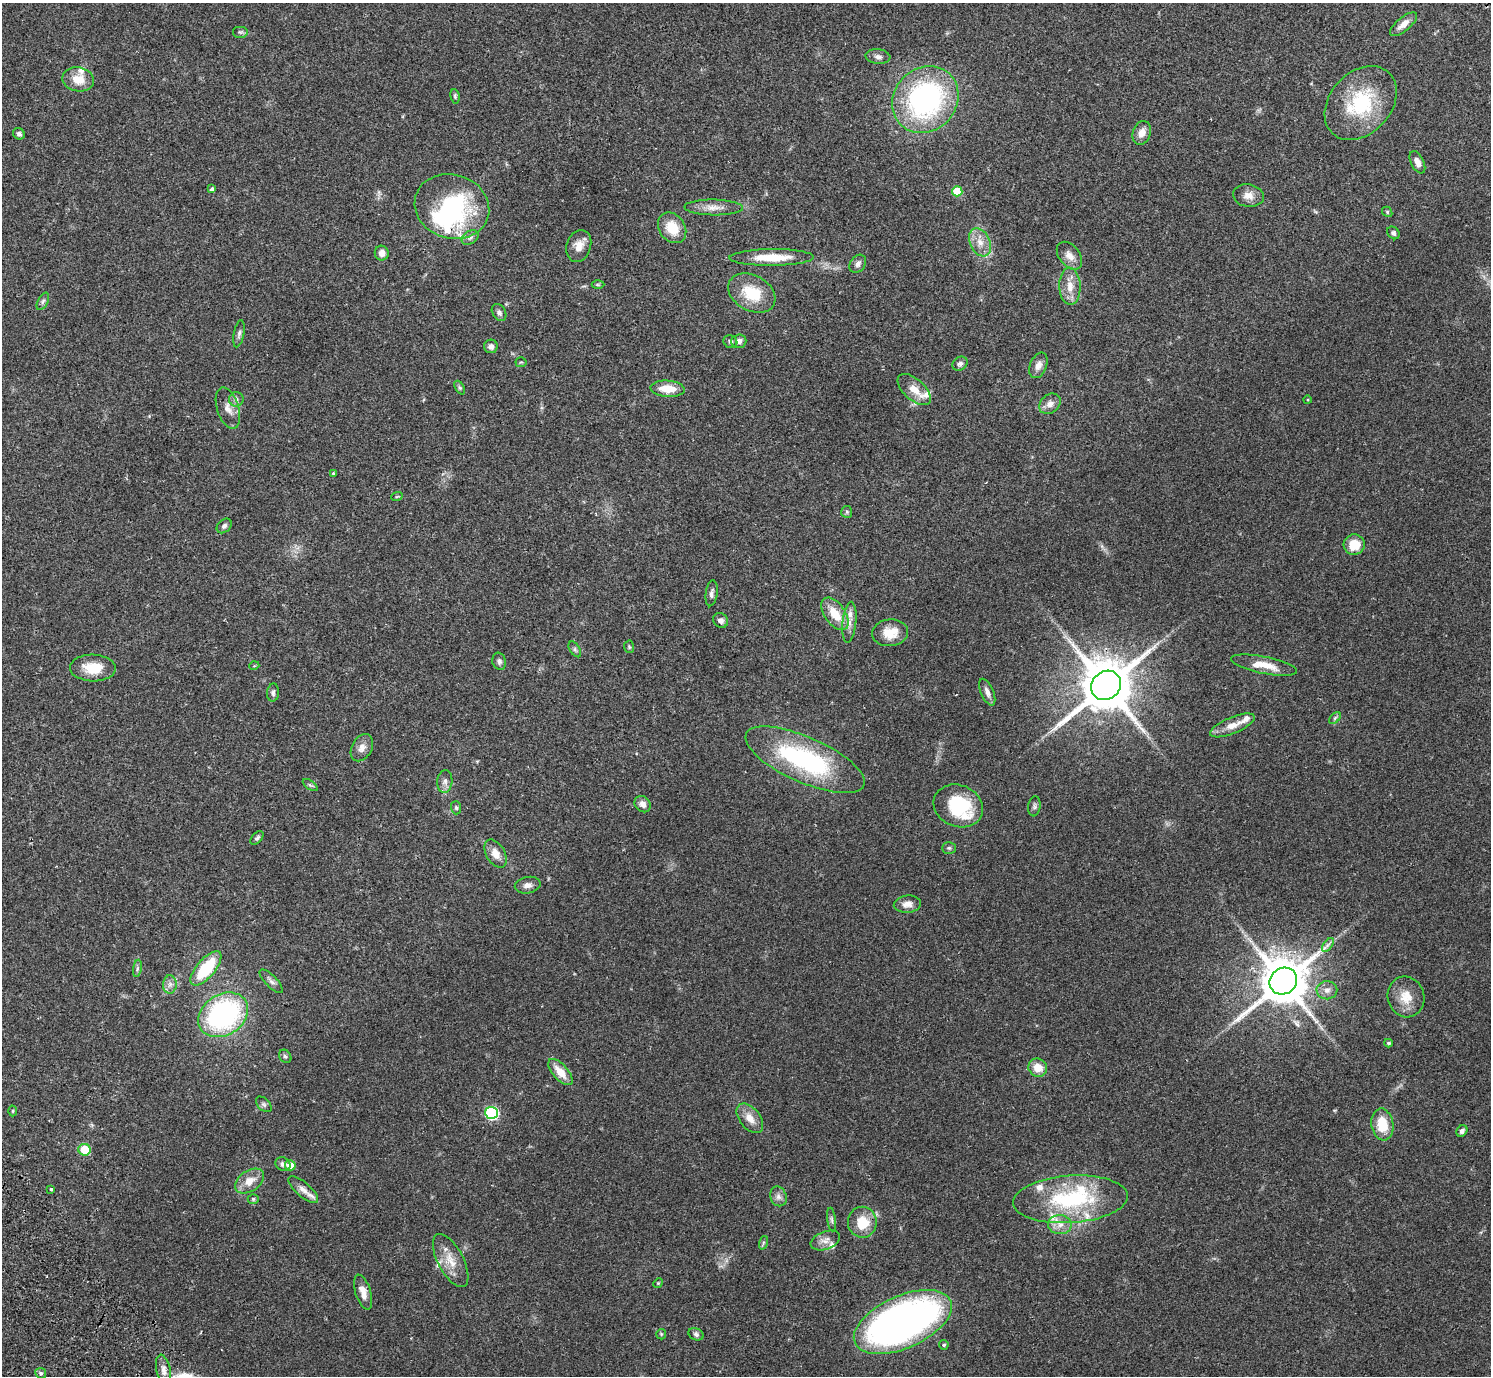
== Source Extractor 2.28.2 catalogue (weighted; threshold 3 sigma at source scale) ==
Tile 7 of 4 x 4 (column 3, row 2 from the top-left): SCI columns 3025-4513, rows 2949-4322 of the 6052 x 6035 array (HDU 1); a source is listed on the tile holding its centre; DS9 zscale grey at full resolution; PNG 1493 x 1378 px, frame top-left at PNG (2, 3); each listed source drawn as its Kron ellipse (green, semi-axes under 4 px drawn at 4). Shown black and unused: <1% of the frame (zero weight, under 2 of 3 exposures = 3% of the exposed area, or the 3 px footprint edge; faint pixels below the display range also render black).
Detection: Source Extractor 2.28.2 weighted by HDU 2 'WHT'; one run over the whole footprint, this tile lists its part. Background 0.0812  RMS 0.0059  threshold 0.0267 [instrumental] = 3 sigma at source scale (4.5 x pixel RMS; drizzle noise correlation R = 1.50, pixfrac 1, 0.05/0.05 arcsec/px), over >= 5 px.
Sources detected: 135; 1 inside a brighter object's white glare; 1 cosmic-ray / hot-pixel residue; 1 long thin detection or spike segment (spike, bleed or trail) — neither listed nor drawn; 12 inside a brighter listed object's ellipse — not listed separately; the other 120 listed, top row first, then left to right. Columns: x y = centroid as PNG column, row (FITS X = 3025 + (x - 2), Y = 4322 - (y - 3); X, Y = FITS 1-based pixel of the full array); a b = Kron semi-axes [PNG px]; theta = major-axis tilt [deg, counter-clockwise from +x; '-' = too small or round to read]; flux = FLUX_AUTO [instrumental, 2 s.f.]
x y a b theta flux
1403 24 16 6 39 4.7
240 32 8 6 0 1.2
878 57 12 7 -5 2.6
78 79 16 12 -10 9.1
455 96 7 4 -81 0.91
925 100 35 31 47 120
1361 103 41 30 47 41
1142 133 12 9 71 5.1
19 134 6 5 - 1.5
1417 162 12 6 -63 3.7
212 189 4 4 - 1.5
957 191 5 5 - 18
1248 196 15 11 -9 4.8
452 206 38 32 -17 65
714 207 29 8 -1 6
1387 212 5 4 - 0.77
672 228 16 12 -54 12
1393 233 7 5 -45 1.4
470 238 9 6 35 1.9
980 242 15 10 -66 6.4
579 246 16 12 72 5.9
382 253 7 7 - 3.3
1069 256 16 10 -52 4.8
772 257 42 8 0 16
858 264 10 7 51 2.5
598 285 6 4 0 0.73
1070 286 18 10 -89 7.3
752 293 25 18 -29 19
43 301 9 5 62 1.4
499 312 9 6 -59 2.1
239 334 14 5 79 1.8
739 341 7 6 - 2.7
730 342 7 6 - 1.4
491 346 7 6 - 1.9
521 362 5 5 - 0.8
960 364 8 6 38 1.7
1038 365 13 8 68 3.9
460 388 7 4 -58 0.98
667 389 17 8 -4 10
914 390 20 10 -42 6.9
236 399 7 7 - 1.7
1308 400 4 3 - 0.48
1050 404 12 9 40 3.7
228 408 21 11 -72 5.5
334 473 3 3 - 0.83
397 496 6 3 20 0.56
847 512 6 5 - 0.93
224 526 8 6 43 1.6
1354 545 10 10 - 9.7
712 593 13 6 83 2
835 614 18 10 -55 12
720 620 8 7 - 2.3
849 622 20 7 84 4.7
890 633 18 13 6 10
629 647 6 5 - 0.86
575 649 9 5 -57 1.2
499 661 8 7 - 1.9
1264 665 34 8 -11 11
254 666 5 3 - 0.49
93 668 23 13 -1 14
1106 685 16 14 41 3700
987 692 14 6 -67 3.3
273 693 9 6 86 1.6
1335 718 7 4 46 1.1
1232 725 24 8 23 7.4
362 748 14 10 62 3.8
805 760 64 22 -24 83
445 781 11 7 86 2.7
310 785 8 4 -35 1
643 804 9 7 -47 3.2
958 806 25 21 -23 33
1034 806 10 6 82 1.5
456 808 7 5 -86 1.1
257 838 8 5 48 1.2
949 848 7 5 0 1.1
496 854 15 9 -60 5.6
528 885 13 8 11 3.2
907 904 14 8 5 3.9
1328 945 8 4 52 1.5
137 968 9 4 81 1.2
206 968 21 9 50 29
271 981 15 5 -46 2.2
1283 981 14 13 - 2600
170 984 9 7 88 2.7
1327 990 10 9 - 3.4
1406 997 20 18 -74 11
223 1015 26 20 32 110
1389 1043 4 3 - 0.96
285 1056 7 5 -54 1.3
1038 1068 9 9 - 7
560 1072 16 7 -49 8.2
264 1104 9 5 -45 1.4
13 1111 5 3 - 0.64
491 1113 6 6 - 76
750 1118 17 10 -51 6.4
1382 1124 16 11 -81 14
1462 1131 6 5 - 1.8
84 1150 6 6 - 16
283 1164 8 6 -36 2
290 1165 5 5 - 8.9
250 1181 16 10 35 7.1
51 1189 3 3 - 0.66
303 1190 18 7 -40 4.1
778 1196 10 8 -68 2.6
253 1199 5 5 - 1
1070 1199 57 23 4 58
832 1220 12 4 -83 1.3
862 1222 15 14 - 13
1060 1225 12 9 -1 5.1
825 1240 15 9 21 4.1
763 1243 7 4 72 1
451 1260 29 12 -62 10
658 1283 5 4 - 0.62
363 1292 18 7 -73 5.1
903 1322 52 26 24 290
661 1334 5 5 - 0.75
696 1334 8 6 -22 1.5
944 1345 5 4 - 0.93
163 1370 16 7 -77 3.6
41 1373 6 5 - 1
Overlapping masked pixels (flux is a lower limit): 1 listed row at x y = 1106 685